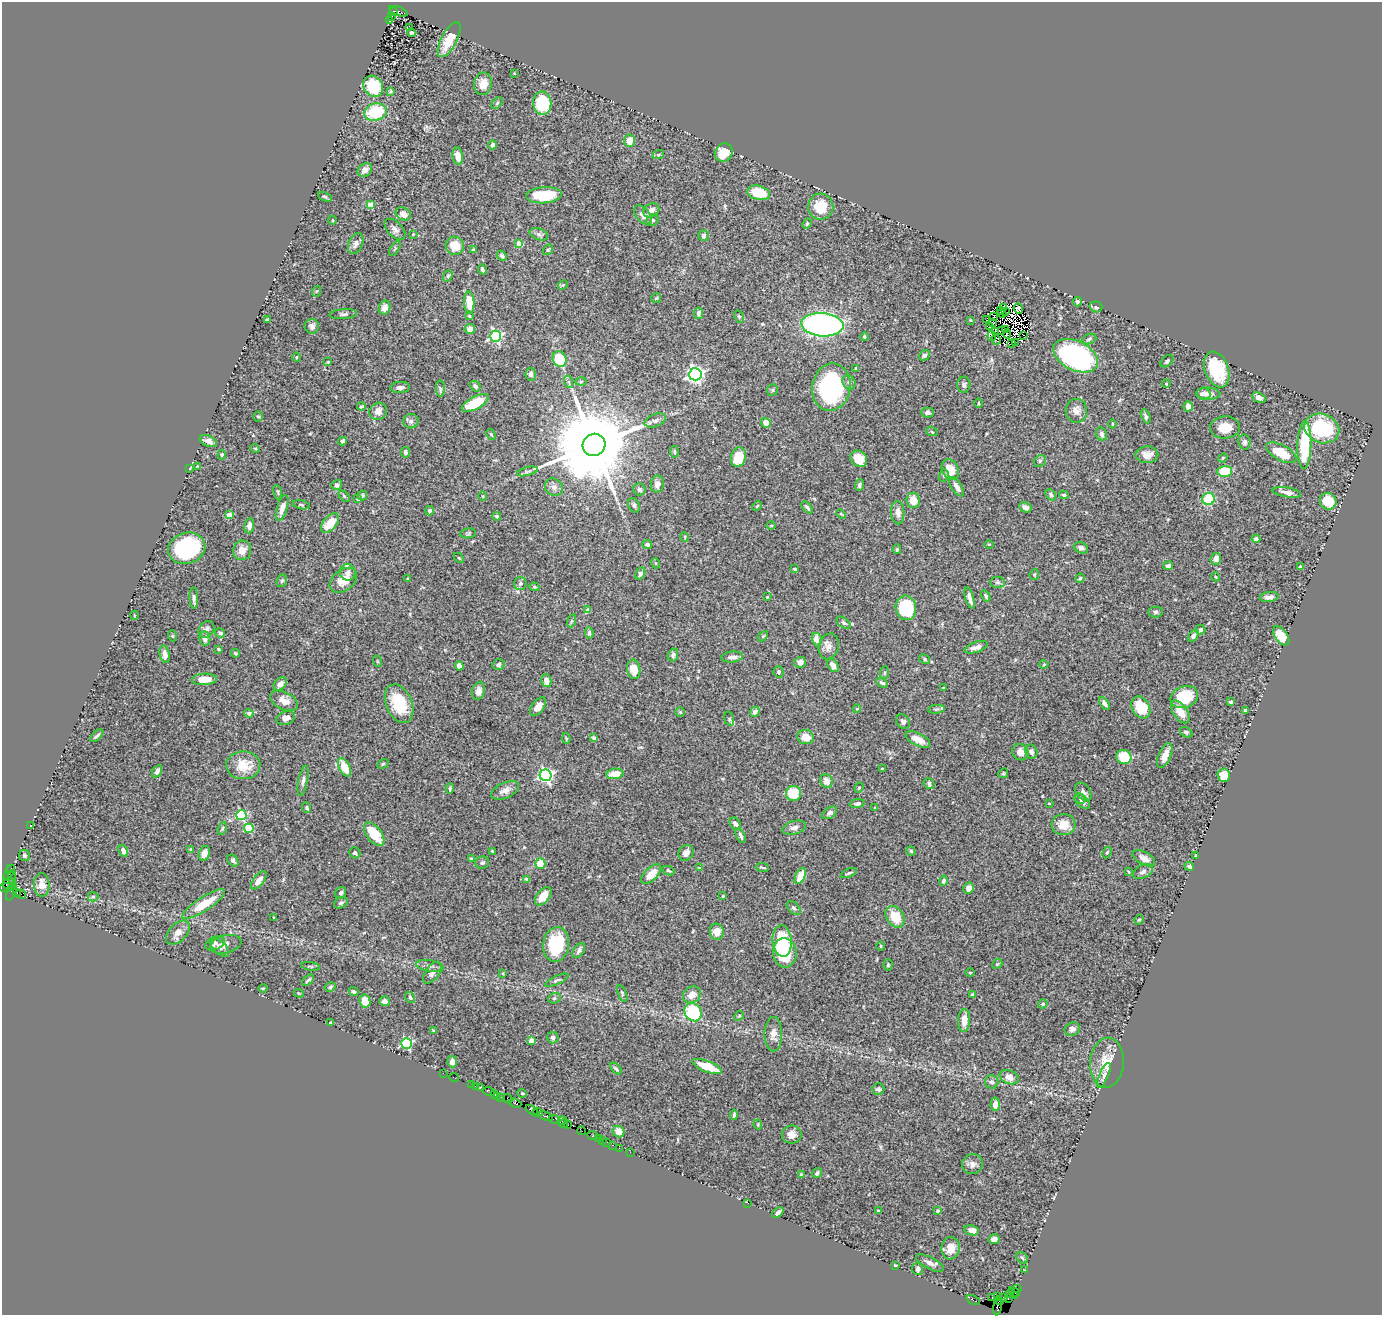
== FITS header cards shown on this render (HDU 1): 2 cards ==
NAXIS1  =                 1380
NAXIS2  =                 1313

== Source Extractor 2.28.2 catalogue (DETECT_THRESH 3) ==
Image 1380 x 1313 px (HDU 1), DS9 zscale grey, 1 PNG px = 1 image px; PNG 1384 x 1317 px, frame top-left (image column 1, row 1313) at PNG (2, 2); each listed source drawn as its Kron ellipse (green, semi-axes under 4 px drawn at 4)
Background 0.899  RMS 0.026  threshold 0.0793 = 3 sigma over >= 5 px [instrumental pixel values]
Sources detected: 467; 8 with non-positive FLUX_AUTO (blend fragments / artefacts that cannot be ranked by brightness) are neither listed nor drawn; the other 459 listed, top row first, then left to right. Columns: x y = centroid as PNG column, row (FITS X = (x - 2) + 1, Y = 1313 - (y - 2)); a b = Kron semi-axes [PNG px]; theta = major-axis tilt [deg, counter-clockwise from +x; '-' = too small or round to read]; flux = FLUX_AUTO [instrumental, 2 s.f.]
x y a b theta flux
394 11 4 3 - 220
398 11 10 3 -19 480
391 16 3 2 - 100
389 21 3 2 - 0.99
409 28 3 2 - 3.9
412 33 4 3 - 3.8
449 40 19 8 62 38
514 73 3 2 - 1.2
483 84 11 9 77 17
373 86 11 9 -55 71
390 91 4 4 - 2.7
497 103 6 4 46 2.2
542 103 11 9 -84 86
375 112 11 8 16 85
630 141 6 5 - 20
493 145 5 4 - 6
724 153 9 8 - 37
658 155 6 4 17 2.3
458 156 8 5 -82 18
365 170 8 6 34 12
758 193 11 7 -13 48
544 195 18 8 3 74
325 197 7 3 -22 2.8
371 205 4 4 - 29
821 207 13 12 - 42
651 210 8 6 32 9.2
403 214 8 6 -28 14
643 215 11 6 -51 11
332 220 4 2 - 1.2
653 220 7 5 30 3.3
807 224 5 4 - 2.3
395 229 13 7 -46 8.4
413 234 3 3 - 1.2
539 234 9 5 -20 5.2
704 236 5 5 - 4.7
519 243 4 4 - 25
356 244 11 7 65 8.1
455 246 9 9 - 33
395 248 8 4 60 2.8
473 250 3 3 - 2.3
548 250 6 4 53 2.1
502 256 6 4 -47 4.6
482 269 5 3 - 3.2
448 276 6 4 68 2.4
563 285 5 4 - 2.2
317 291 5 3 - 1.7
656 298 5 5 - 2
469 302 11 5 -87 36
1077 302 5 4 - 2.6
1003 307 4 2 - 0.73
1096 307 6 5 - 4.4
385 308 7 5 70 13
1018 309 5 4 - 11
1000 310 2 2 - 1.7
1005 312 3 2 - 0.19
698 313 6 4 79 5.6
1002 313 4 2 - 3.1
343 314 14 5 4 4.9
469 316 3 3 - 2
739 317 6 4 -63 2.9
994 317 3 2 - 0.79
267 319 3 2 - 1.9
970 320 4 3 - 1.3
987 320 2 2 - 2.3
993 322 3 2 - 0.67
822 325 21 11 -4 500
312 326 7 7 - 6.1
989 327 3 2 - 2.1
470 329 5 5 - 8.3
1006 329 4 2 - 0.097
1001 330 4 2 - 4.1
996 331 3 2 - 2
1007 334 4 3 - 2.2
1023 335 2 2 - 1.7
495 336 5 5 - 260
992 336 5 3 - 1.5
864 337 4 4 - 2.3
1089 339 8 5 22 3.5
996 340 5 3 - 1
1015 342 3 2 - 0.92
1012 343 3 2 - 2.5
924 355 6 4 38 4.2
1076 356 24 14 -27 380
296 357 5 3 - 1.6
560 359 8 6 -66 74
1167 361 7 5 40 3.3
328 362 4 4 - 1.6
856 368 4 3 - 2.5
1217 369 18 11 -70 86
531 374 6 5 - 5.4
695 374 6 6 - 650
581 381 5 3 - 1.9
569 382 6 4 -71 3
849 382 7 6 - 4.7
1166 384 4 3 - 2.1
964 385 8 6 -87 4.6
475 386 6 4 -40 5
400 387 10 5 2 8
831 387 24 19 79 210
440 388 8 4 -90 3.8
772 390 6 5 - 2.7
1203 394 7 6 - 7.3
1208 394 12 6 -2 16
1259 398 7 4 -29 8.2
475 403 15 6 28 55
978 403 5 3 - 1.7
1188 406 5 4 - 9.9
361 407 4 3 - 2.5
378 411 9 8 - 13
1076 411 12 10 -84 13
927 413 6 5 - 4.1
1146 416 7 4 -66 3.6
258 417 5 4 - 2.2
655 420 11 6 20 6.5
411 421 7 7 - 5.5
766 423 5 4 - 16
1112 424 4 3 - 1.5
1225 427 15 11 3 25
1322 428 18 14 -20 120
932 432 6 3 -20 1.6
491 434 6 4 -61 2.3
1101 434 7 5 -66 6.5
208 441 9 5 -23 11
343 441 4 4 - 5.5
1244 442 8 5 -77 5.3
594 445 11 11 - 38000
1304 445 24 7 88 110
255 448 5 3 - 1.4
405 452 5 4 - 4.4
674 452 6 4 -85 3
1281 453 16 7 -28 45
222 455 5 4 - 2.1
1147 455 11 8 1 15
738 457 10 7 73 42
1223 458 5 4 - 2
859 459 9 7 -44 28
1040 461 6 5 - 3.1
198 466 4 4 - 1.7
190 468 3 2 - 1.5
950 470 11 8 -61 28
527 471 10 4 14 4.3
1225 471 7 5 2 54
944 475 6 5 - 3.2
657 484 8 6 81 11
337 485 5 5 - 5
859 485 6 4 71 3.7
554 487 9 8 - 7.8
957 487 11 5 -58 11
639 489 6 6 - 4.1
278 492 7 3 -81 2.6
1287 492 14 5 -10 9.1
1051 495 6 4 -52 5.2
1064 495 5 3 - 3
344 496 6 4 -46 2.5
363 496 5 4 - 2.2
483 496 5 3 - 1.6
358 499 4 3 - 3.5
1209 499 6 6 - 73
913 500 8 6 -85 24
1328 501 9 7 -49 57
301 505 8 4 -12 2.9
634 505 8 5 -67 4.2
757 506 5 3 - 1.5
807 507 7 4 -49 4.4
1025 507 6 5 - 6.7
282 508 13 5 72 12
429 511 5 4 - 5.1
898 513 11 6 -88 11
841 514 5 3 - 1.7
229 515 4 4 - 27
497 516 4 3 - 3.8
330 523 11 6 51 36
771 525 5 3 - 1.6
249 526 7 5 82 8.2
468 533 8 5 9 3.1
685 537 5 3 - 1.5
1256 539 4 4 - 5.4
647 544 5 4 - 4.3
989 544 5 3 - 1.7
187 548 19 15 17 190
1081 548 7 5 -23 5.8
897 549 5 4 - 2.5
242 550 10 9 - 16
459 558 6 3 -44 1.8
1216 559 6 5 - 8.8
655 563 5 3 - 1.6
1168 566 5 4 - 5.3
1301 567 4 3 - 3.2
795 569 4 3 - 2.7
348 572 8 7 - 9.8
640 573 6 4 66 5.5
1034 575 5 4 - 2.3
1216 577 4 3 - 1.6
1080 578 4 4 - 2.2
408 579 3 3 - 2
343 580 15 10 37 26
282 581 6 5 - 3.5
997 582 7 5 0 3.6
520 583 6 6 - 4.1
534 587 5 4 - 2
986 596 6 4 -60 3.5
767 597 3 2 - 1.2
1269 597 9 5 7 8.3
194 598 10 4 -89 5.2
970 598 11 3 -73 8.8
906 608 12 10 -79 120
588 610 4 4 - 8.2
1155 612 7 5 1 3.8
134 615 4 3 - 1.4
571 621 7 4 71 2.7
843 623 8 4 -38 3.5
207 629 9 7 50 7.7
1200 630 5 5 - 3.2
220 633 5 3 - 2.9
589 633 6 4 -84 3.6
173 636 5 3 - 1.6
763 636 6 3 45 2
1193 636 7 4 57 4.4
1281 636 11 6 -55 36
205 639 7 5 -83 8.7
817 640 7 4 -77 18
829 646 13 10 74 11
976 647 12 5 18 8.9
218 649 3 3 - 2.1
235 653 4 3 - 2.5
165 654 9 5 -79 10
673 655 6 5 - 4.6
732 657 11 5 5 7.6
925 659 6 4 -30 2.7
377 661 6 3 -71 1.8
800 662 6 5 - 8.3
1044 664 4 4 - 1.8
498 665 6 5 - 4.9
459 666 4 4 - 11
833 666 7 5 -53 11
634 669 10 6 -81 24
779 672 5 5 - 3.5
884 673 6 4 85 2.6
204 679 12 5 2 22
546 681 6 5 - 13
882 683 6 3 -29 3.2
280 684 7 5 44 9.8
943 688 3 2 - 1.1
479 691 9 6 74 8.2
1184 697 14 10 21 78
284 701 15 8 -25 18
1231 702 3 3 - 5.1
1104 703 7 4 -56 6.6
399 704 20 13 -67 75
538 707 10 6 54 14
1141 707 11 8 -60 60
857 709 4 4 - 1.9
936 709 8 3 5 3.2
1245 711 3 3 - 7.5
680 712 4 4 - 2.5
755 712 5 4 - 6.6
1180 712 13 6 -55 27
249 713 4 4 - 6.9
286 718 9 6 17 10
729 719 7 4 -73 2.8
903 722 8 6 -48 5.8
1186 732 6 5 - 3.7
97 736 8 3 44 4
806 737 8 7 - 21
566 738 5 4 - 1.8
594 738 4 3 - 3.1
918 739 13 6 -27 18
1020 752 8 7 - 13
1031 752 7 6 - 6.5
1165 755 13 6 66 16
1124 757 7 7 - 62
383 764 6 4 31 2.2
243 765 17 14 1 38
345 767 10 5 -64 33
882 768 4 3 - 1.4
157 771 7 4 60 7.2
1003 773 5 4 - 2
615 774 8 5 8 27
546 775 6 6 - 400
1224 775 7 6 - 31
303 781 15 4 79 6.4
826 781 7 6 - 13
929 784 6 5 - 4.7
859 788 5 4 - 2.3
450 789 5 3 - 2.5
505 790 15 7 24 12
1083 792 10 7 -54 7.3
793 793 7 7 - 54
1080 798 6 5 - 3.3
1082 802 9 5 -42 6
857 803 7 4 9 5.4
1049 803 3 3 - 1.5
307 808 5 4 - 3.3
875 808 4 2 - 1.1
830 813 8 5 33 6
241 815 5 5 - 150
735 824 7 5 -51 6
1063 825 12 10 4 21
31 826 3 2 - 1.1
222 828 7 4 71 3
249 828 5 4 - 61
794 828 12 6 15 7.9
374 834 13 7 -52 46
741 836 8 3 -64 4.3
191 849 4 3 - 2.1
123 851 6 4 -68 9.2
492 851 4 3 - 1.4
911 851 5 4 - 2.6
204 853 7 5 68 13
355 853 6 5 - 3.9
686 853 8 7 - 8.9
1107 853 6 4 62 2.5
25 856 6 5 - 3.4
1195 856 3 2 - 1.1
1144 858 12 6 -28 13
471 859 3 3 - 2.6
233 860 6 5 - 3.8
482 863 7 6 - 4
540 864 5 5 - 27
1189 866 5 3 - 4.5
762 867 7 2 -9 2.6
11 868 3 2 - 21
699 868 4 3 - 1.5
668 870 6 3 -27 2.4
1129 872 4 2 - 1.4
1143 872 11 6 24 6.8
9 873 8 3 61 68
849 873 8 4 24 3.4
651 874 12 6 45 25
800 876 8 4 65 34
8 877 4 3 - 64
12 877 7 2 89 110
259 880 11 5 53 15
527 880 4 3 - 11
944 881 5 4 - 3.7
9 883 6 5 - 190
42 885 12 7 -89 18
7 887 7 3 7 52
969 888 5 5 - 9
11 891 10 4 69 43
17 893 3 3 - 20
341 893 6 5 - 4.3
21 894 5 4 - 52
543 896 10 6 51 22
723 896 3 3 - 1.8
93 897 5 4 - 2.5
341 903 7 5 28 4
204 904 25 7 33 44
794 908 8 5 -43 4.9
274 917 3 2 - 1.2
895 917 11 8 -56 36
1139 920 5 4 - 2.2
178 932 14 8 45 13
717 932 8 7 - 16
782 941 16 9 -86 83
215 943 10 6 23 5.4
226 944 16 9 14 10
556 944 17 13 83 95
881 946 5 3 - 1.7
220 948 11 6 -44 5.3
579 950 8 5 57 5.4
785 953 15 12 -83 120
997 964 6 4 43 2.4
888 965 5 4 - 2.2
310 966 9 3 -10 2.4
430 966 14 6 -10 7.4
970 972 5 3 - 1.9
432 973 12 6 53 9.5
503 974 4 2 - 1.3
308 980 7 3 41 3.4
557 980 13 4 25 4.1
330 987 6 4 30 2.9
263 988 4 3 - 1.6
353 992 5 4 - 2.9
299 993 5 4 - 2.1
622 993 9 4 -69 2.9
692 995 9 8 - 16
972 995 4 3 - 4.4
410 998 6 4 -57 3.2
554 998 6 5 - 3.1
365 1001 7 5 -80 24
384 1001 5 5 - 7.7
1043 1004 5 4 - 3.4
693 1012 10 8 -54 130
739 1016 5 4 - 2.1
964 1020 11 6 87 22
331 1023 3 3 - 3.3
1072 1029 8 6 29 6.2
433 1031 3 3 - 1.7
773 1034 17 9 90 14
553 1038 6 5 - 4.9
531 1041 4 4 - 20
406 1043 5 5 - 190
452 1062 6 4 -78 8.9
1107 1063 25 17 85 35
707 1066 16 5 -21 43
616 1069 7 3 -47 3.2
443 1073 2 2 - 19
1104 1075 13 4 67 4.8
1009 1077 10 6 -22 14
454 1078 5 2 - 12
992 1082 7 6 - 5.4
471 1085 3 2 - 24
475 1086 3 3 - 26
481 1087 3 2 - 8.1
878 1089 6 5 - 3.9
489 1092 6 2 -18 45
522 1093 5 3 - 1.7
494 1094 2 2 - 30
497 1096 3 2 - 28
501 1097 2 2 - 34
508 1099 5 2 - 42
515 1103 6 3 -24 91
995 1104 7 4 88 8.9
531 1110 7 3 -34 80
538 1112 5 3 - 36
734 1115 5 3 - 3.3
546 1116 7 3 -22 150
554 1119 6 3 -9 48
562 1121 4 2 - 43
564 1124 4 3 - 42
568 1125 2 2 - 11
758 1125 5 3 - 1.8
582 1131 4 2 - 26
619 1132 6 5 - 17
792 1135 10 9 - 12
593 1136 5 3 - 39
598 1139 4 3 - 38
603 1141 3 2 - 36
607 1142 2 2 - 27
612 1145 3 2 - 48
619 1148 2 2 - 7.8
630 1152 2 2 - 18
973 1164 10 10 - 9.1
817 1173 5 4 - 4.3
801 1175 4 3 - 2.7
748 1203 3 2 - 4.9
878 1211 3 2 - 2.1
938 1211 4 4 - 2.7
778 1213 6 3 38 5.7
972 1230 7 5 -14 12
994 1239 5 5 - 7.7
951 1248 11 9 82 18
1022 1258 6 5 - 3.2
930 1263 15 6 -27 9.7
895 1265 4 3 - 1.6
918 1269 6 5 - 4
1024 1270 2 2 - 22
1017 1289 3 2 - 23
1014 1292 6 2 -30 110
1010 1294 4 2 - 31
1014 1296 4 3 - 52
997 1297 3 2 - 370
1003 1297 3 2 - 16
992 1298 3 2 - 23
1008 1299 3 2 - 22
973 1300 7 3 -25 53
1000 1301 3 2 - 220
998 1306 9 3 82 120
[8 non-positive-flux detections neither listed nor drawn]